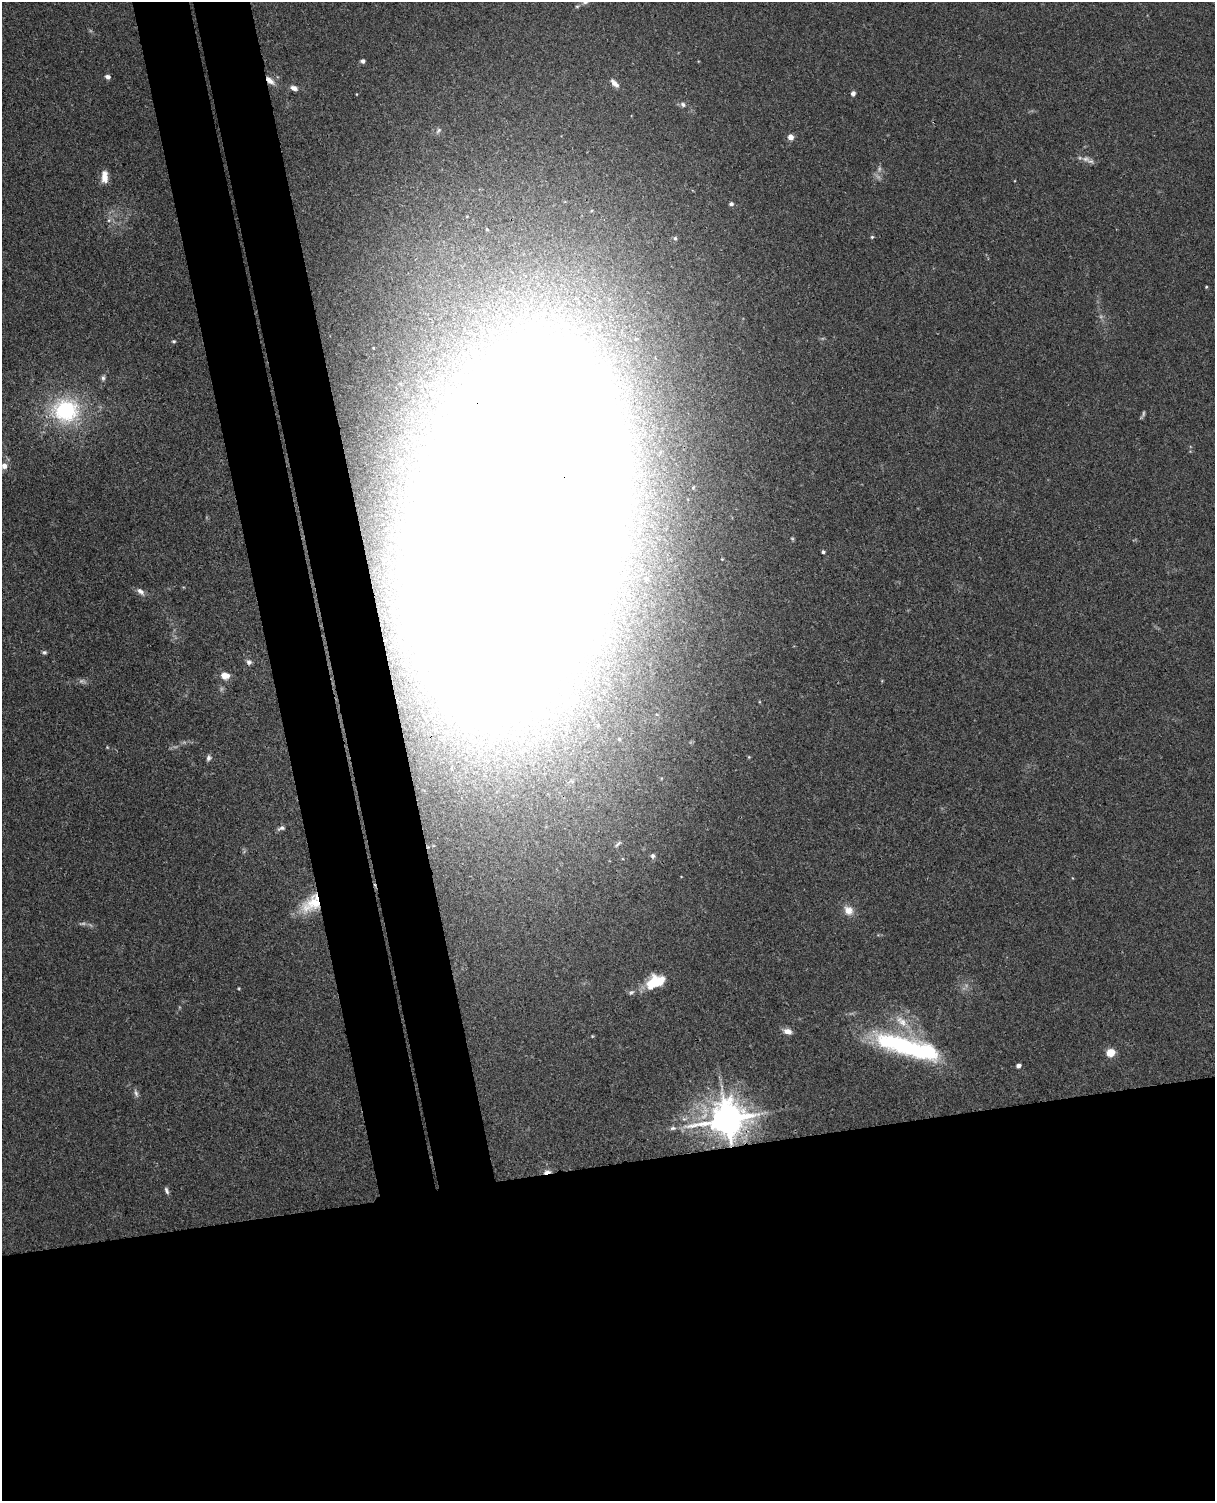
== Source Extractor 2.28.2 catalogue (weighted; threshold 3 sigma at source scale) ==
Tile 11 of 4 x 3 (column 3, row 3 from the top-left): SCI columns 2486-3698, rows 150-1648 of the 4968 x 4908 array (HDU 1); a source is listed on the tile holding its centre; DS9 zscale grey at full resolution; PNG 1217 x 1503 px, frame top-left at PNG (2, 2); no overlay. Shown black and unused: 30% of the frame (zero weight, under 3 of 4 exposures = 5% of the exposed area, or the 3 px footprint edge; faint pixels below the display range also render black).
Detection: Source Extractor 2.28.2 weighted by HDU 2 'WHT'; one run over the whole footprint, this tile lists its part. Background 0.0381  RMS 0.0041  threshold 0.0187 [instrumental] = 3 sigma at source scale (4.5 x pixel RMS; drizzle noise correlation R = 1.50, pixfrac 1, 0.05/0.05 arcsec/px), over >= 5 px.
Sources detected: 63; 5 too faint to see at this stretch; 5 inside a brighter object's white glare — not listed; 2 inside a brighter listed object's ellipse — not listed separately; the other 51 listed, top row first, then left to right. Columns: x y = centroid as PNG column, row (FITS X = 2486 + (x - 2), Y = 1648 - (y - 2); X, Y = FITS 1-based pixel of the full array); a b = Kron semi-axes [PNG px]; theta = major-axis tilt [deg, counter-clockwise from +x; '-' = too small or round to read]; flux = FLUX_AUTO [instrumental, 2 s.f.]
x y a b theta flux
585 2 9 5 27 1.2
363 61 4 4 - 1.3
108 77 6 5 - 1.5
270 80 12 6 -45 2.8
615 83 13 6 -45 2.4
294 88 9 6 -24 1.8
853 93 6 5 - 1.3
683 104 7 6 - 1.1
438 130 10 5 49 1.1
790 137 4 4 - 4.4
1086 159 13 7 -12 2.3
104 177 14 7 -90 4.3
731 204 5 4 - 1.1
109 220 6 4 45 0.75
487 229 4 3 - 0.45
872 237 5 4 - 0.52
675 238 5 4 - 0.73
1206 287 4 3 - 0.39
173 341 5 4 - 0.57
103 378 8 5 81 0.96
66 410 31 29 -5 38
4 466 5 5 - 3
516 526 101 58 72 2800
823 552 3 3 - 0.84
722 559 3 3 - 0.29
646 578 6 6 - 1.2
140 591 11 7 -39 1.9
44 652 7 4 -8 0.77
249 662 8 8 - 1.8
225 676 11 8 -11 3.7
572 701 16 11 44 6.8
619 739 5 4 - 0.54
208 758 7 5 77 1.3
281 828 11 5 20 1.2
618 844 12 4 48 1.1
653 856 7 6 - 1.1
311 904 30 18 41 14
849 910 12 10 -45 4
651 983 23 11 64 8.1
631 992 8 5 43 0.91
902 1021 21 10 -44 7
788 1031 10 7 -15 2.5
904 1046 72 20 -17 62
1110 1053 5 5 - 17
1018 1066 4 4 - 1.6
136 1093 11 5 -72 1.3
684 1119 7 4 -18 0.85
727 1119 11 9 15 1000
673 1128 9 5 9 1.1
547 1172 10 4 14 2
166 1190 9 4 -68 1.1
Overlapping masked pixels (flux is a lower limit): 5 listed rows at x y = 270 80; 516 526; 311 904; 727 1119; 547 1172
Isophote crosses this tile's border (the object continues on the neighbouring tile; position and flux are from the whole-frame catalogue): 1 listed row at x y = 585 2